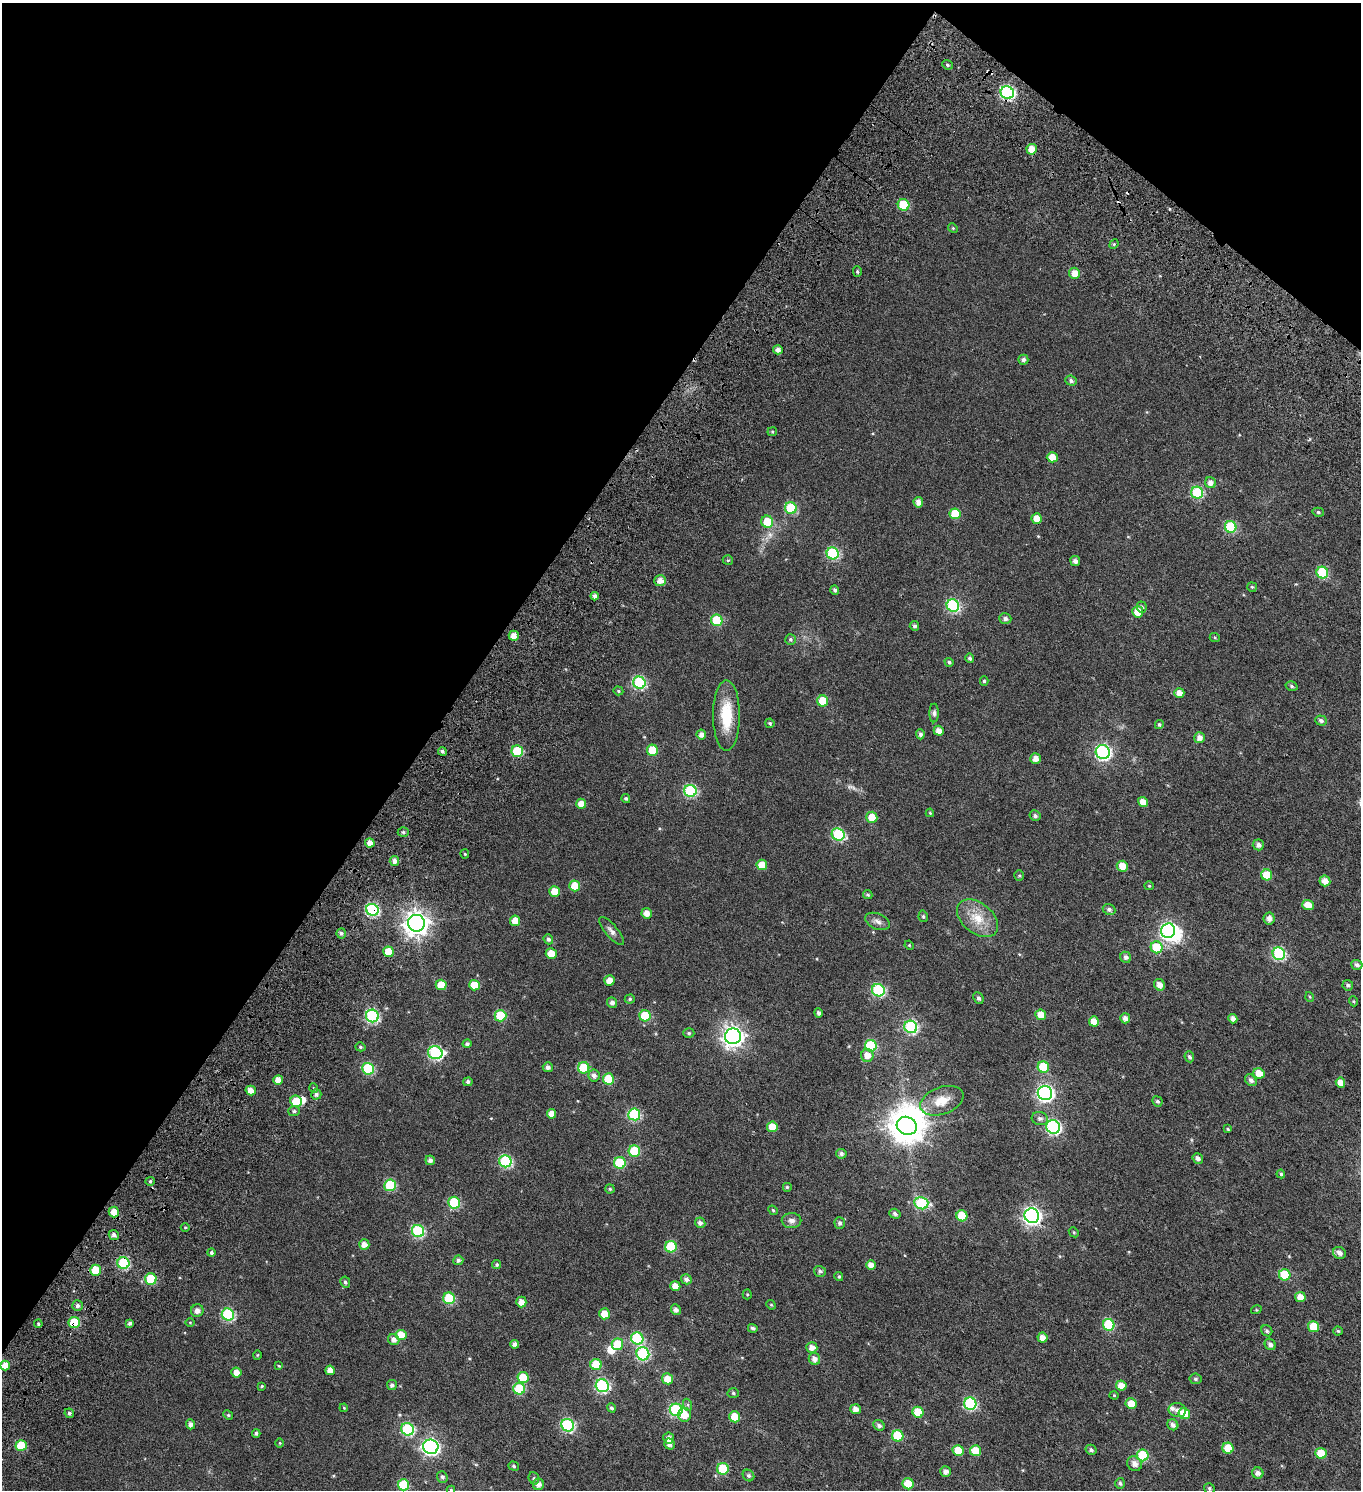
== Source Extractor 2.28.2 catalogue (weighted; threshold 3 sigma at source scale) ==
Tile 2 of 4 x 4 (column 2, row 1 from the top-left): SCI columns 1787-3145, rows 4648-6135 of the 6353 x 6308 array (HDU 1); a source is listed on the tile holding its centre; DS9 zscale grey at full resolution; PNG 1363 x 1492 px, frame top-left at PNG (2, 3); each listed source drawn as its Kron ellipse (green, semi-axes under 4 px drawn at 4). Shown black and unused: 35% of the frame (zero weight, under 4 of 7 exposures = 11% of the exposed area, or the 3 px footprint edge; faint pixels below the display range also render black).
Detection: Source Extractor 2.28.2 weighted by HDU 2 'WHT'; one run over the whole footprint, this tile lists its part. Background 0.0169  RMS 0.0053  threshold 0.0217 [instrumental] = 3 sigma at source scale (4.09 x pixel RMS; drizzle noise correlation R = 1.36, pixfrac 0.8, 0.0396/0.0396 arcsec/px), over >= 5 px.
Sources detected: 299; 1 too faint to see at this stretch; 4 inside a brighter object's white glare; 2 cosmic-ray / hot-pixel residue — neither listed nor drawn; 1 inside a brighter listed object's ellipse — not listed separately; the other 291 listed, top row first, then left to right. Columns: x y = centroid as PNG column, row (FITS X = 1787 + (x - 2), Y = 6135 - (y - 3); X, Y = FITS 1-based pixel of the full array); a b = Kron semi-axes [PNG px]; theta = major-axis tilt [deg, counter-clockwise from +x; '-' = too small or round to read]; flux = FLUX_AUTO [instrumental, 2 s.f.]
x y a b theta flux
947 65 5 4 - 0.78
1007 93 7 6 - 67
1032 149 5 5 - 4.6
904 205 6 5 - 18
953 228 5 4 - 0.51
1114 244 5 4 - 0.51
857 272 5 4 - 0.67
1075 273 5 5 - 4
778 350 5 4 - 1.9
1023 360 5 5 - 1.4
1071 381 5 5 - 1.2
772 432 5 4 - 0.49
1052 457 5 5 - 4.5
1210 483 6 5 - 2.5
1197 493 6 6 - 35
918 502 5 5 - 2.6
791 508 6 6 - 25
1318 512 6 4 -15 0.69
955 514 5 5 - 9.5
1037 518 5 5 - 4.3
767 522 6 6 - 11
1231 527 6 5 - 27
833 553 6 6 - 39
728 560 5 4 - 0.59
1075 561 5 4 - 1.7
1322 573 6 5 - 26
660 581 6 5 - 3.3
1252 587 5 4 - 0.57
835 590 4 4 - 1.1
595 596 4 4 - 1.6
953 605 6 6 - 48
1141 607 5 5 - 0.82
1138 612 5 5 - 6.2
1005 618 6 5 - 1.4
717 620 6 5 - 20
914 626 5 4 - 0.96
514 636 5 5 - 3.1
1215 638 5 3 - 0.39
790 639 5 5 - 0.68
970 658 5 4 - 1
949 662 4 4 - 0.75
984 681 5 4 - 0.65
639 683 6 6 - 44
1291 686 6 4 -17 0.84
618 691 5 4 - 0.57
1179 693 5 5 - 3.1
823 701 5 5 - 11
934 713 9 4 90 1.2
726 715 35 13 -90 15
1321 720 6 5 - 1.3
770 723 4 4 - 0.78
1159 724 4 4 - 0.83
939 731 5 5 - 2.8
920 734 5 4 - 1.3
701 735 5 5 - 2
1200 738 5 5 - 2.7
652 750 5 5 - 13
442 751 4 4 - 1.1
517 751 6 5 - 23
1103 752 7 7 - 88
1036 759 5 5 - 2.7
690 791 6 6 - 40
626 798 4 4 - 0.71
1143 802 5 4 - 3.4
581 804 5 5 - 3.6
930 813 4 4 - 0.51
1035 816 5 5 - 1.2
872 817 5 5 - 7.1
403 832 5 4 - 0.84
838 834 7 6 - 34
370 843 4 4 - 3
1258 845 5 5 - 1.6
465 854 4 4 - 0.5
394 861 5 4 - 2
762 865 5 5 - 6.3
1122 866 5 5 - 5.4
1019 875 5 5 - 0.56
1267 875 5 5 - 7.5
1325 881 5 5 - 3
575 886 5 5 - 8.8
1149 886 4 4 - 0.41
554 891 5 5 - 4.9
868 895 5 4 - 0.71
1308 905 6 5 - 4.8
1109 909 6 5 - 1.2
372 910 6 5 - 51
647 913 5 5 - 2.9
923 916 6 4 -76 0.73
978 918 23 15 -39 9.6
1269 919 6 5 - 2
515 921 5 5 - 4.6
878 921 13 7 -22 2.1
416 923 8 8 - 370
611 931 17 6 -50 2.1
1168 931 7 7 - 96
341 933 5 4 - 1.1
548 939 5 5 - 1.1
909 945 5 4 - 0.46
1156 947 6 6 - 15
389 952 5 5 - 8.2
551 954 5 5 - 7
1279 954 6 6 - 52
1126 957 6 5 - 1.3
1357 965 5 5 - 1.3
609 981 5 5 - 3.8
441 985 5 5 - 6.8
474 985 5 5 - 6
1159 985 6 5 - 3
1348 985 5 5 - 1.1
878 990 6 6 - 46
1310 997 5 3 - 0.41
978 998 6 5 - 1.2
630 999 5 4 - 0.67
1353 1001 5 3 - 0.38
612 1003 5 5 - 1.8
819 1013 5 4 - 1.3
1041 1015 5 5 - 4.9
372 1016 6 6 - 57
500 1016 6 5 - 18
645 1016 5 5 - 16
1125 1018 5 5 - 2.2
1233 1019 4 4 - 2.3
1094 1021 5 5 - 4.6
911 1027 6 6 - 50
689 1033 5 4 - 0.74
733 1036 8 8 - 240
467 1044 4 4 - 0.9
871 1046 6 6 - 31
360 1047 5 4 - 0.72
435 1053 7 6 - 59
867 1055 6 6 - 3.6
1189 1057 5 4 - 1.1
548 1067 5 5 - 1.5
1043 1067 6 5 - 17
584 1068 5 5 - 18
368 1069 6 5 - 28
1259 1073 6 5 - 5.3
594 1075 6 5 - 1.8
608 1079 5 5 - 13
278 1080 5 4 - 3.6
1251 1080 7 5 -46 1.5
468 1082 5 4 - 1.1
1340 1083 5 4 - 3.5
314 1088 5 3 - 0.36
251 1090 5 4 - 3.3
1045 1093 7 7 - 120
316 1094 5 5 - 0.98
296 1101 6 5 - 10
942 1101 22 13 20 8.6
1157 1101 5 4 - 0.86
294 1111 6 5 - 0.85
552 1114 5 4 - 3.7
634 1114 6 6 - 34
1040 1118 8 6 -15 1.5
907 1126 10 9 - 800
772 1127 5 5 - 7.5
1053 1127 7 6 - 69
1228 1129 4 3 - 0.41
634 1151 6 5 - 20
841 1154 5 5 - 1.4
1198 1158 5 5 - 1.7
430 1160 5 4 - 1.5
505 1161 6 6 - 40
620 1163 6 5 - 21
1281 1174 4 4 - 0.62
150 1181 5 4 - 0.57
390 1185 6 6 - 24
787 1187 5 5 - 0.6
610 1189 4 4 - 0.69
454 1203 6 6 - 26
921 1203 7 6 - 33
773 1210 5 4 - 0.5
114 1212 5 5 - 5
895 1214 5 5 - 1.3
962 1216 6 5 - 11
1032 1216 7 7 - 150
791 1220 10 7 1 2
700 1223 5 5 - 1.5
840 1223 5 5 - 1.1
185 1227 4 3 - 0.4
418 1231 6 6 - 41
1074 1232 5 4 - 0.59
114 1235 5 4 - 1.5
364 1244 5 5 - 3
671 1247 6 5 - 23
211 1253 4 4 - 0.99
1339 1253 7 5 -29 2.2
458 1260 5 5 - 1.1
123 1263 6 6 - 32
497 1264 4 4 - 0.73
871 1265 5 5 - 3
96 1270 5 5 - 10
820 1271 6 5 - 1.1
1285 1275 6 5 - 18
839 1277 5 4 - 0.68
151 1279 6 5 - 20
686 1279 5 5 - 1.6
345 1282 6 5 - 0.95
675 1286 5 5 - 3.9
747 1294 5 4 - 0.49
1300 1297 5 5 - 4.5
449 1298 6 5 - 22
521 1302 5 5 - 3
771 1305 5 4 - 0.49
77 1306 5 5 - 1.3
676 1310 5 5 - 1.8
1256 1310 5 3 - 0.41
197 1311 6 6 - 2.1
228 1314 6 6 - 37
605 1314 5 5 - 5.8
74 1322 6 5 - 16
190 1322 5 3 - 0.38
130 1323 4 3 - 1.1
38 1324 4 3 - 0.6
1109 1325 6 5 - 27
1314 1327 5 5 - 9.8
753 1328 5 4 - 0.99
1267 1331 6 5 - 0.87
1338 1331 4 4 - 0.58
401 1335 5 5 - 7.3
637 1338 6 6 - 35
1042 1338 5 5 - 3
394 1340 6 5 - 1.9
515 1344 4 4 - 2.1
617 1344 6 5 - 13
1270 1344 6 5 - 1.7
812 1347 5 5 - 2.6
643 1354 7 6 - 43
257 1355 5 3 - 0.36
814 1359 6 5 - 2.3
5 1365 5 5 - 4
596 1365 6 5 - 12
279 1366 4 3 - 0.36
330 1370 4 4 - 3
236 1373 5 5 - 3.4
523 1378 5 5 - 12
667 1379 6 5 - 4.6
1195 1379 6 5 - 0.84
392 1385 5 5 - 1.3
262 1386 4 3 - 0.5
602 1386 7 6 - 55
1121 1386 5 5 - 4.8
519 1389 6 6 - 20
733 1393 5 5 - 0.65
1114 1395 4 4 - 0.43
970 1404 6 6 - 45
1131 1404 5 5 - 5.2
688 1405 6 4 -71 0.71
344 1408 4 3 - 0.36
611 1408 5 4 - 0.93
855 1409 5 5 - 2.9
676 1410 6 6 - 52
1177 1410 9 7 -12 1.9
918 1412 5 5 - 11
69 1413 5 4 - 0.98
1184 1414 6 5 - 11
228 1415 5 4 - 0.57
685 1415 7 6 - 4.6
735 1417 5 5 - 8.9
190 1424 5 4 - 1.8
568 1425 6 6 - 51
879 1425 6 5 - 1.5
1173 1425 6 5 - 1.7
407 1429 6 6 - 42
256 1433 4 3 - 0.8
898 1436 6 5 - 18
669 1438 5 5 - 2.3
280 1443 5 3 - 0.36
669 1444 6 5 - 1.8
21 1445 5 5 - 13
431 1447 8 7 - 110
1228 1448 5 5 - 7.9
958 1450 5 5 - 8
1091 1450 5 5 - 1.1
975 1451 6 5 - 8.2
1321 1453 5 5 - 11
1143 1455 6 5 - 24
1134 1464 8 6 -44 2.6
514 1466 5 4 - 0.78
723 1469 6 6 - 19
946 1472 5 5 - 2.4
1258 1473 5 5 - 2
748 1476 6 5 - 1
442 1477 6 5 - 1
534 1478 6 5 - 0.76
1120 1483 5 5 - 0.94
538 1484 5 5 - 2.1
908 1484 5 5 - 12
403 1485 5 5 - 19
1209 1488 6 5 - 0.91
451 1490 4 4 - 0.45
Overlapping masked pixels (flux is a lower limit): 3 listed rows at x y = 372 910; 123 1263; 74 1322
Isophote crosses this tile's border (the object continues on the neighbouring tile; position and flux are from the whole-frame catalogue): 1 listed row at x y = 451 1490